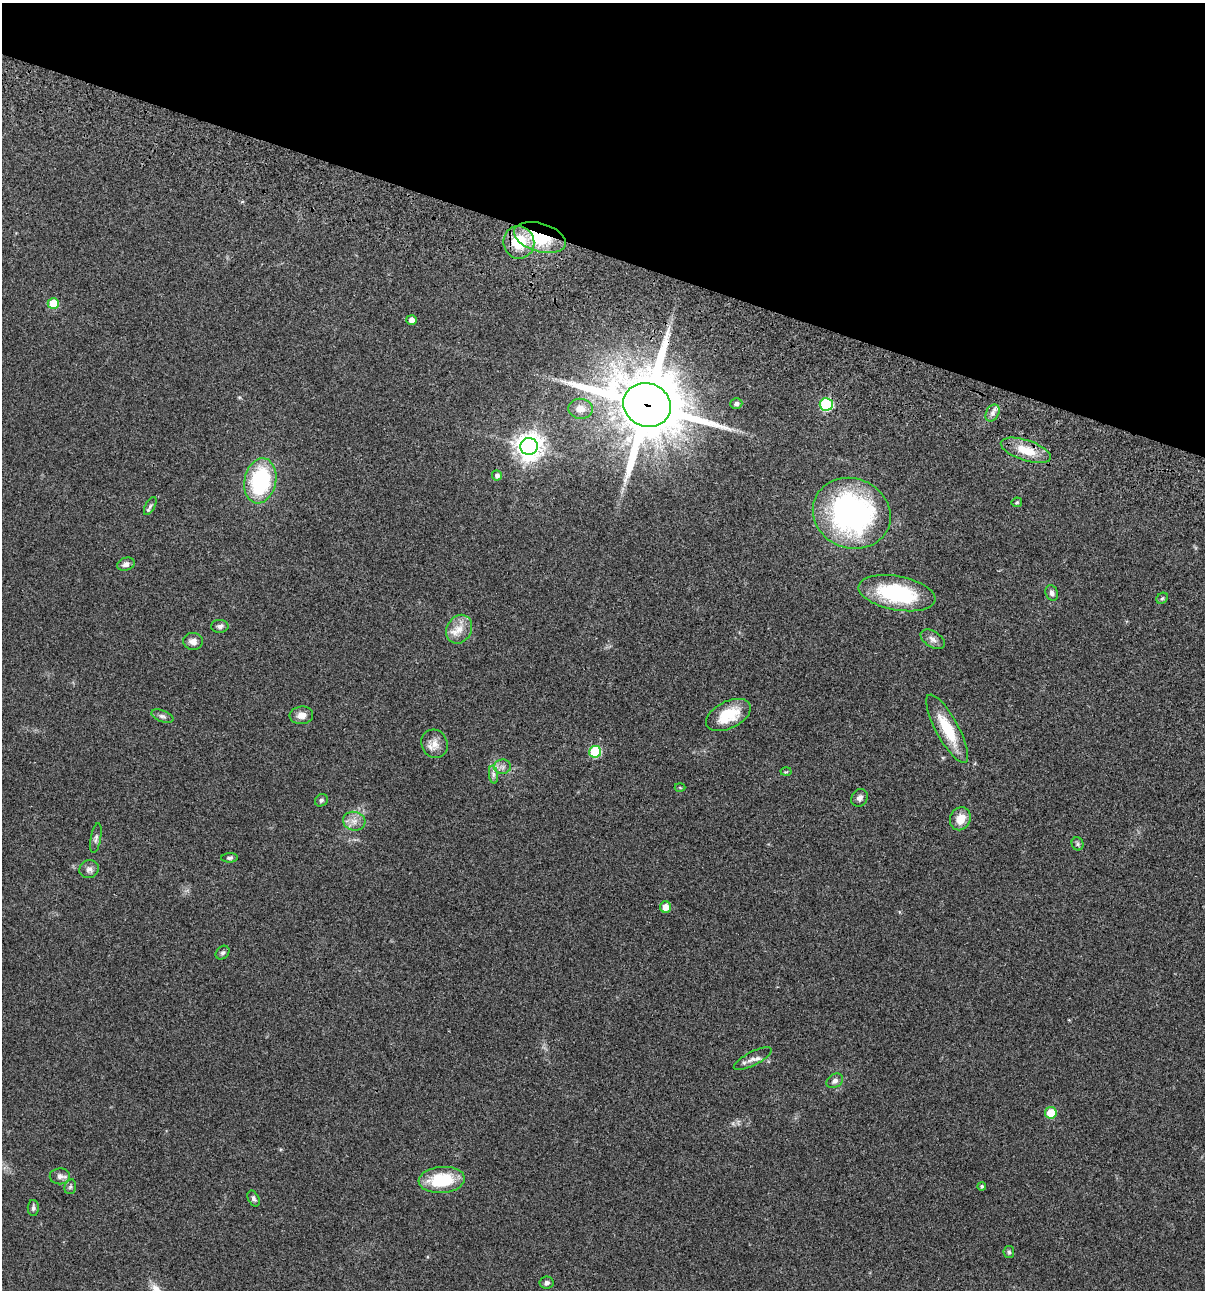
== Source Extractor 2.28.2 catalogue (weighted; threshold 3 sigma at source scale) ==
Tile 2 of 4 x 4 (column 2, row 1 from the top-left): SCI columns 1438-2640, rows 3986-5273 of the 5405 x 5390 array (HDU 1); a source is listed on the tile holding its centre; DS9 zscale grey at full resolution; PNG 1207 x 1292 px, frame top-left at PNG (2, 3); each listed source drawn as its Kron ellipse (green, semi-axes under 4 px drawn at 4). Shown black and unused: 20% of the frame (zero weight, under 3 of 4 exposures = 9% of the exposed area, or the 3 px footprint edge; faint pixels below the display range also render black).
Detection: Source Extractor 2.28.2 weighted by HDU 2 'WHT'; one run over the whole footprint, this tile lists its part. Background 0.0467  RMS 0.0052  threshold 0.0236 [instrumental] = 3 sigma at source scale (4.5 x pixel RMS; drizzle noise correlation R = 1.50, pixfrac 1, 0.05/0.05 arcsec/px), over >= 5 px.
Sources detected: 55; all 55 listed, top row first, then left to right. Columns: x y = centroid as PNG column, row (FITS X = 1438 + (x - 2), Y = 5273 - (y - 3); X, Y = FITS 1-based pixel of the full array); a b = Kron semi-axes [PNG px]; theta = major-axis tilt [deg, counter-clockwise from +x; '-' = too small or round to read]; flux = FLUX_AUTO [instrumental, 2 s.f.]
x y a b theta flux
540 238 27 14 -16 26
519 242 16 15 - 18
53 304 6 5 - 14
412 320 5 5 - 3.1
736 404 6 5 - 1.1
826 404 6 6 - 47
647 405 24 21 -21 4600
580 409 12 10 -5 4.1
992 413 9 6 61 2
529 446 8 8 - 570
1026 450 26 10 -18 12
497 475 5 5 - 1.7
260 481 23 16 78 49
1017 502 5 5 - 0.62
150 506 10 5 62 1.3
852 513 39 35 -22 130
126 564 9 6 19 2.2
897 593 39 17 -10 43
1052 593 8 6 -73 1.7
1162 598 6 5 - 0.78
220 626 9 6 0 1.6
459 629 15 12 60 6.1
933 639 13 7 -32 2.8
193 641 10 8 -2 3.1
301 715 12 9 5 3.7
728 715 24 13 26 14
162 716 11 5 -21 1.6
947 729 38 11 -61 19
435 744 14 13 - 5.2
595 752 6 6 - 31
502 767 8 7 - 2.1
786 772 5 3 - 0.52
493 775 9 4 -82 1.5
680 787 5 3 - 0.47
860 798 9 7 53 2
321 800 7 5 36 1
960 819 12 10 61 6.4
354 821 11 9 -13 3.7
96 838 15 5 79 1.6
1077 844 7 6 - 0.99
229 858 8 4 4 1.1
89 869 10 9 - 2.2
665 907 5 5 - 4.4
223 953 8 6 44 1.2
753 1059 21 7 27 3.1
835 1081 9 6 33 1.8
1051 1113 6 6 - 10
60 1176 10 8 1 2.3
442 1180 23 13 5 24
982 1186 4 4 - 0.9
70 1187 7 5 74 0.98
254 1198 8 5 -64 1.3
33 1208 8 5 89 1.2
1009 1252 6 5 - 0.96
547 1283 7 6 - 1.6
Overlapping masked pixels (flux is a lower limit): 5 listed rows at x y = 540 238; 826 404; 647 405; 1026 450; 947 729